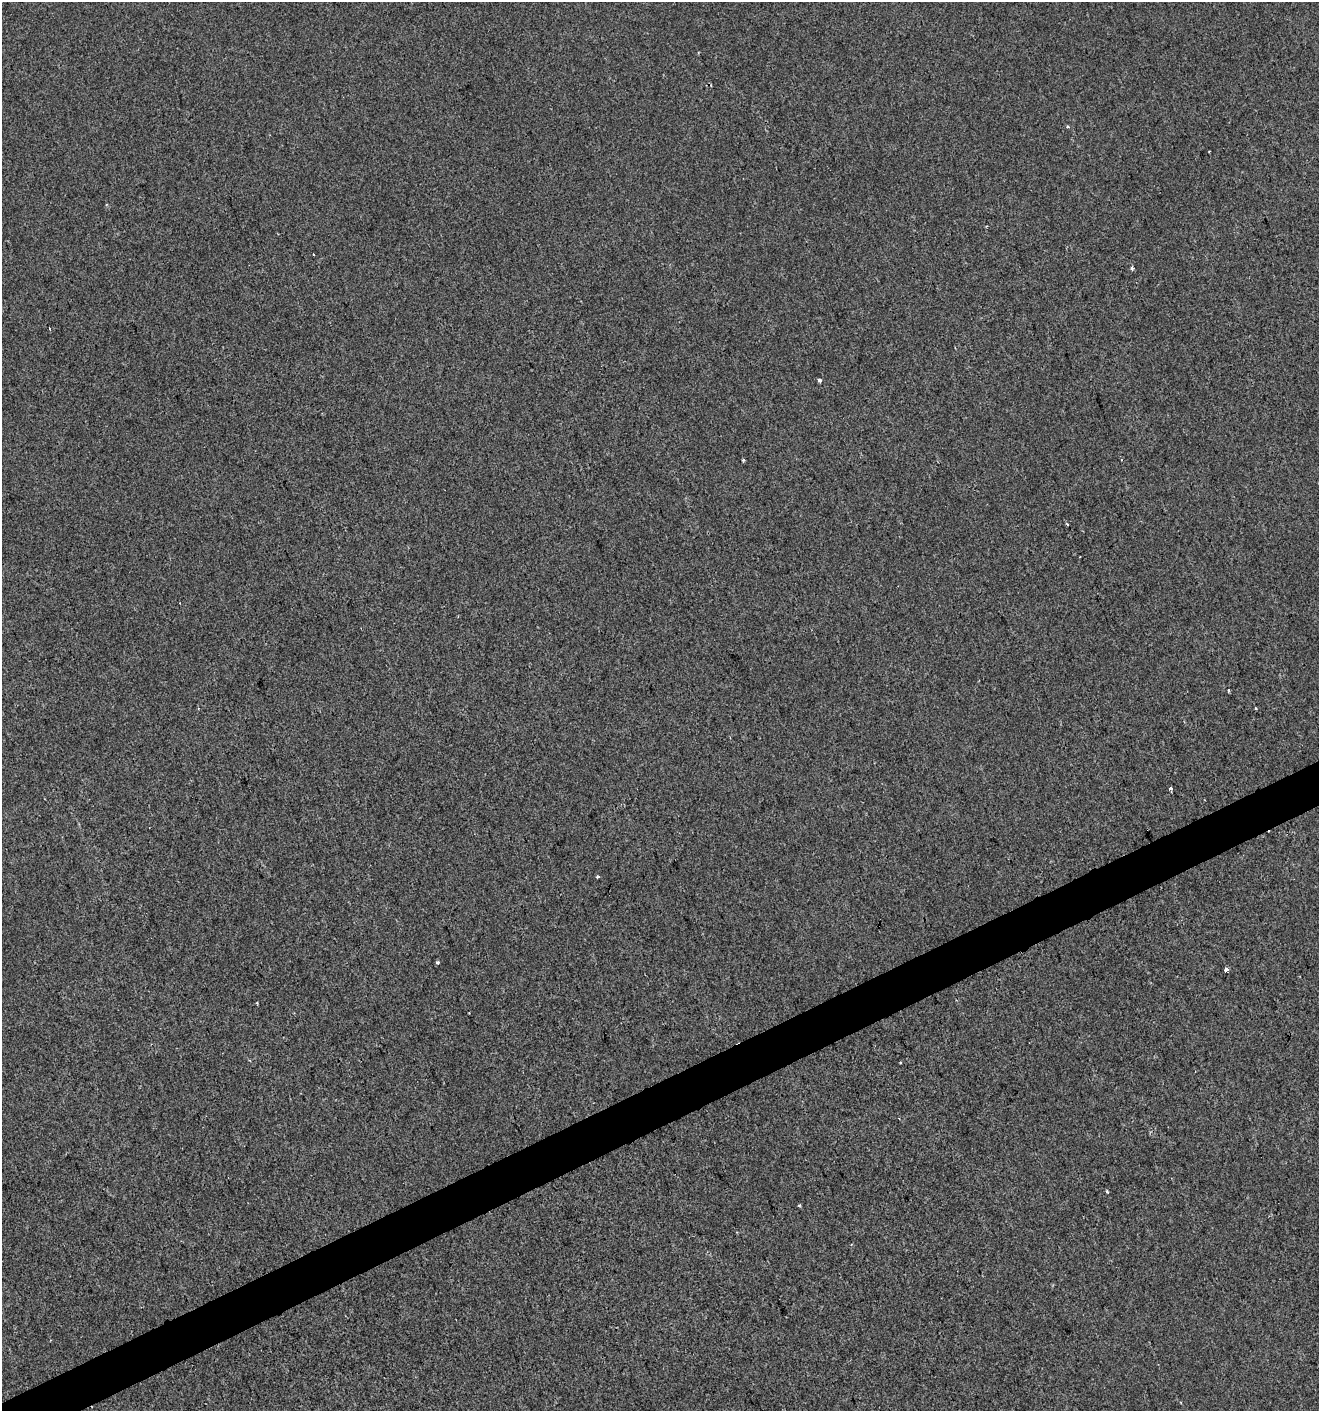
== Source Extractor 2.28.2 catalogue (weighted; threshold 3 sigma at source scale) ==
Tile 7 of 4 x 4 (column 3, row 2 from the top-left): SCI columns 2719-4035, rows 2820-4228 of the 5495 x 5637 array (HDU 1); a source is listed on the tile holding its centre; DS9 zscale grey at full resolution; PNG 1321 x 1413 px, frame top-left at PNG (2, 2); no overlay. Shown black and unused: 3% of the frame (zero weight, under 2 of 3 exposures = <1% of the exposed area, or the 3 px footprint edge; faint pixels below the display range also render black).
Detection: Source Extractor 2.28.2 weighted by HDU 2 'WHT'; one run over the whole footprint, this tile lists its part. Background 0.00269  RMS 0.0048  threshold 0.0217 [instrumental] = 3 sigma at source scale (4.5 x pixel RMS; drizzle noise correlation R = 1.50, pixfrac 1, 0.0396/0.0396 arcsec/px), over >= 5 px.
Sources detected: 18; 2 cosmic-ray / hot-pixel residue — not listed; the other 16 listed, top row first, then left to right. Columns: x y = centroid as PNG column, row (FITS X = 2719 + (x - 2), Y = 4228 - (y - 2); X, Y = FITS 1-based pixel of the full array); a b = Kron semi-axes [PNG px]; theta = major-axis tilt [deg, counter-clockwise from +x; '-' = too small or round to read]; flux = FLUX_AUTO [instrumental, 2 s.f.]
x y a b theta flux
314 255 2 2 - 0.48
1131 268 3 3 - 2
49 328 3 2 - 0.65
819 380 4 3 - 1.5
743 460 3 3 - 0.68
1122 460 3 2 - 0.35
1067 524 4 3 - 0.4
1229 691 3 2 - 0.84
1256 708 3 2 - 0.91
1170 789 3 3 - 6.7
597 877 4 3 - 0.54
437 963 5 3 - 0.69
1226 970 4 3 - 4.5
900 1063 2 2 - 0.43
1107 1192 3 3 - 1.2
799 1205 4 3 - 0.51